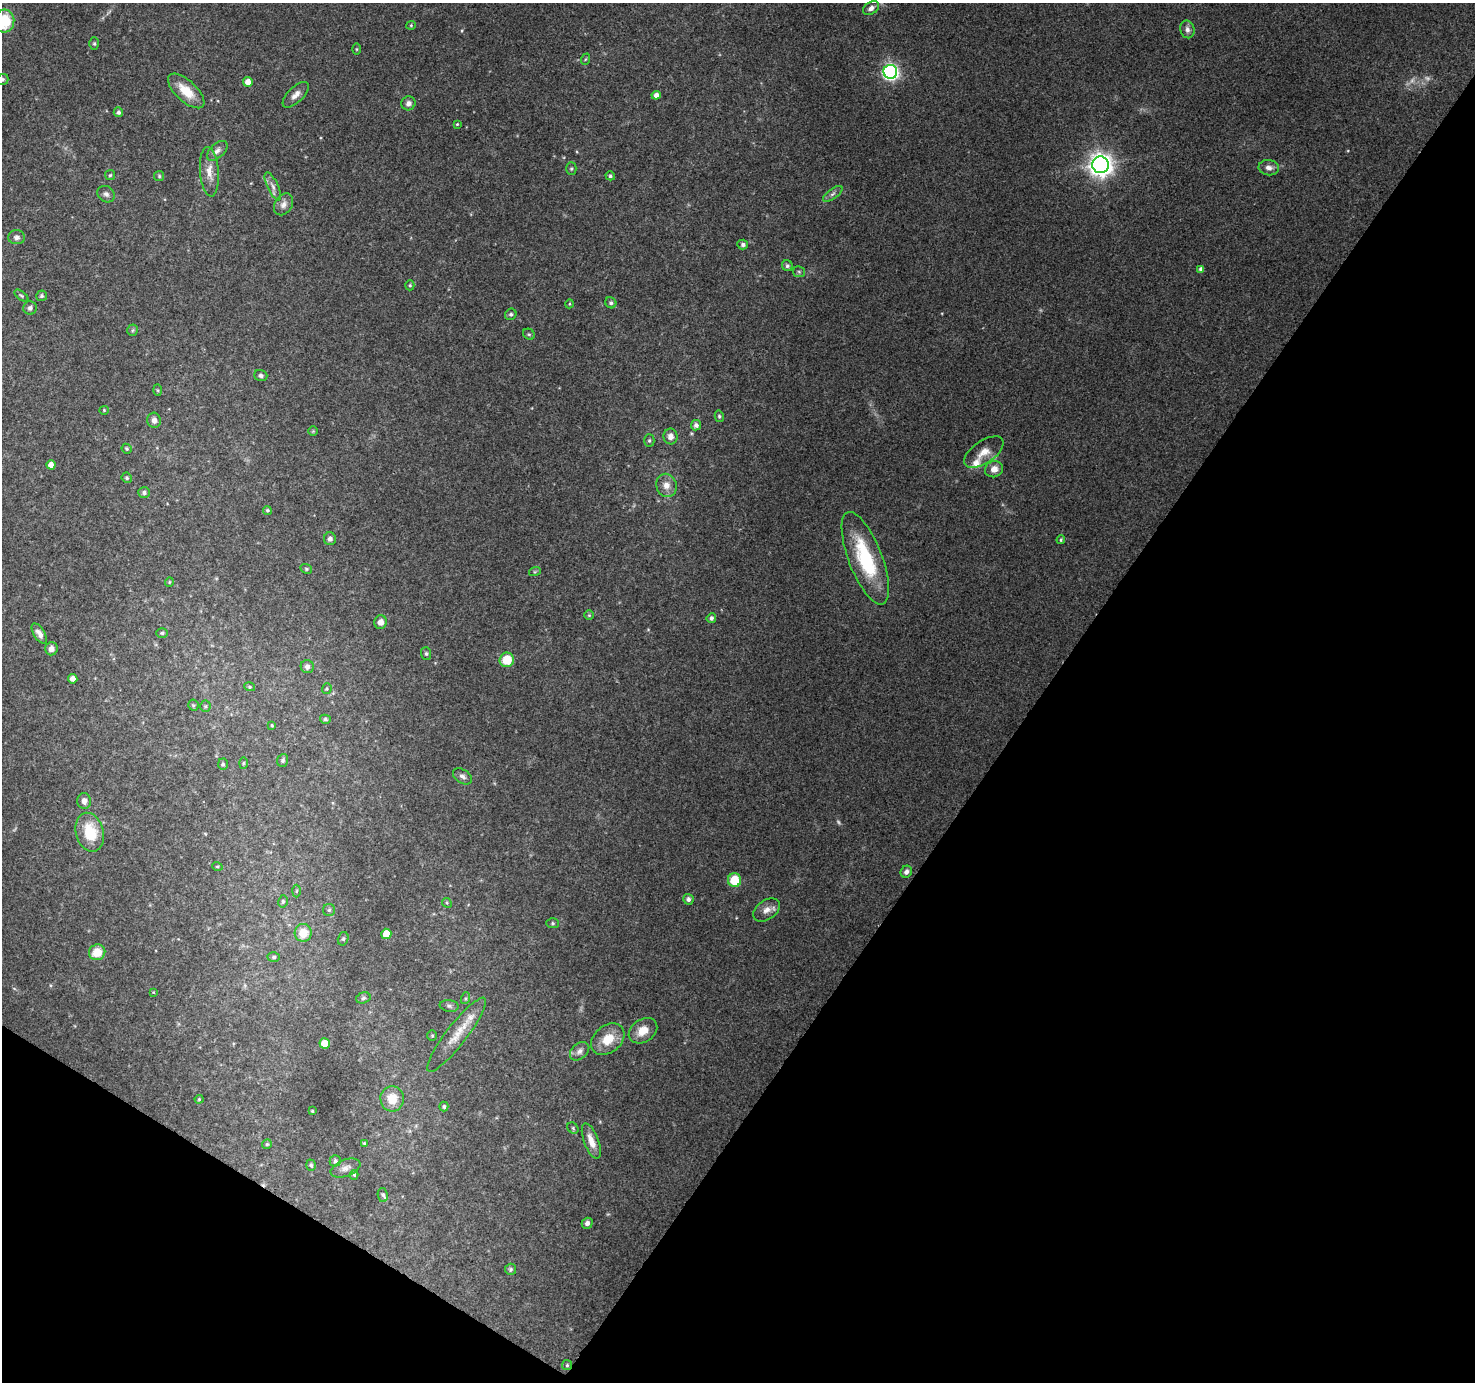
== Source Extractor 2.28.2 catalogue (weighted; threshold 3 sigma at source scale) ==
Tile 15 of 4 x 4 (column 3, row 4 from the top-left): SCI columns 2948-4420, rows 186-1565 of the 5899 x 5962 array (HDU 1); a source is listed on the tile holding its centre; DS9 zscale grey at full resolution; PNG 1477 x 1384 px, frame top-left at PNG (2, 3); each listed source drawn as its Kron ellipse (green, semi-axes under 4 px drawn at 4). Shown black and unused: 34% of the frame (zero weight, under 3 of 4 exposures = <1% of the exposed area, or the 3 px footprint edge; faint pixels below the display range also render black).
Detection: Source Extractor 2.28.2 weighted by HDU 2 'WHT'; one run over the whole footprint, this tile lists its part. Background 0.149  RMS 0.0073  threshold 0.0331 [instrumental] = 3 sigma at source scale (4.5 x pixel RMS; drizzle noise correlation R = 1.50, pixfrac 1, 0.0396/0.0396 arcsec/px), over >= 5 px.
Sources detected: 135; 3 too faint to see at this stretch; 1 cosmic-ray / hot-pixel residue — neither listed nor drawn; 3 inside a brighter listed object's ellipse — not listed separately; the other 128 listed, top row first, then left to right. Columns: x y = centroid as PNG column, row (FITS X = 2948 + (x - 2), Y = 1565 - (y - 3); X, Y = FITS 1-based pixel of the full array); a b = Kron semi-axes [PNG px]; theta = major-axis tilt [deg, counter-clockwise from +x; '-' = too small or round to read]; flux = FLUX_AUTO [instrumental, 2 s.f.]
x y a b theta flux
871 8 9 6 31 3.4
4 21 11 10 - 29
411 25 4 4 - 0.88
1187 29 9 7 -77 3.2
94 43 6 5 - 1.2
356 49 5 3 - 0.8
586 59 6 3 69 0.88
890 72 7 7 - 230
2 79 6 5 - 1.4
248 82 5 4 - 7
186 91 23 10 -43 15
296 95 16 7 44 5.2
656 95 4 4 - 4.3
408 103 7 7 - 3.2
118 112 5 4 - 2.1
457 124 4 3 - 0.7
217 151 12 7 42 3.6
1100 165 8 8 - 660
1269 168 10 7 -8 4.2
571 169 6 5 - 1.3
209 172 25 9 -85 8.9
110 175 5 5 - 1
159 176 5 5 - 1
610 176 5 4 - 1.2
273 186 15 5 -65 3.7
106 194 9 7 -37 3
833 194 11 5 36 2.5
284 204 12 8 58 4.2
17 237 8 7 - 2.7
743 245 5 5 - 1.9
787 266 5 5 - 1.8
1201 269 4 4 - 2.9
799 272 6 5 - 1.4
410 285 5 4 - 1.1
21 296 8 4 -39 1.2
42 296 5 5 - 1.5
611 303 6 5 - 1.6
569 304 4 3 - 0.66
30 308 7 6 - 2.4
511 314 6 5 - 1.6
133 330 6 5 - 1.2
529 334 6 5 - 1.3
261 375 7 5 -20 1.8
158 390 6 4 -88 0.82
104 410 4 4 - 0.77
719 416 6 4 -76 1.1
154 420 8 7 - 3.6
696 425 5 5 - 2.8
313 431 5 5 - 0.89
671 436 8 7 - 4.4
649 441 6 5 - 1.3
127 449 5 4 - 1.3
984 452 22 11 34 9.3
51 465 4 4 - 6.3
994 469 9 8 - 6.4
127 478 5 5 - 1.2
666 485 12 10 -70 6.5
144 493 6 5 - 1.9
267 510 4 4 - 1.2
330 539 6 6 - 2.6
1061 540 4 3 - 0.92
865 558 49 16 -69 57
306 569 6 4 -22 1.1
535 571 6 4 19 1
169 582 5 4 - 0.86
589 615 5 5 - 0.91
711 618 5 4 - 1.8
381 622 7 6 - 4.4
39 633 11 5 -58 4.3
162 633 5 5 - 1.4
51 649 7 6 - 3.5
426 654 6 5 - 1.4
507 660 7 7 - 17
307 667 6 6 - 3
73 679 4 4 - 4.9
250 687 5 3 - 0.83
327 689 5 5 - 1.1
193 705 5 5 - 1.1
205 706 5 5 - 1.2
325 719 5 4 - 1.3
272 725 4 3 - 0.86
283 760 6 5 - 1.5
243 763 6 4 88 0.99
223 764 6 5 - 1.3
462 776 10 6 -34 3.1
84 801 8 7 - 3.3
90 832 20 14 -74 23
217 866 5 3 - 0.67
906 872 6 5 - 2.8
734 880 7 6 - 20
296 891 6 4 88 1.1
688 899 5 5 - 2.6
283 901 6 5 - 1.4
447 903 5 4 - 1.1
329 910 6 6 - 1.4
767 910 15 9 34 5.9
553 923 6 5 - 1.2
303 933 9 8 - 13
386 934 5 5 - 15
343 939 7 5 75 1.4
97 952 8 7 - 13
274 957 6 5 - 1.5
153 992 4 3 - 0.58
363 998 7 5 18 1.8
466 998 6 4 71 1.2
449 1006 9 6 -8 2.1
643 1031 15 11 34 11
457 1035 46 10 52 16
432 1036 5 4 - 0.99
608 1039 19 13 40 16
325 1044 5 5 - 14
580 1051 11 7 41 3.6
199 1099 4 4 - 0.87
392 1099 13 11 -85 13
444 1106 5 4 - 1.3
312 1111 3 3 - 0.69
573 1128 6 5 - 1.3
591 1141 19 7 -69 7.9
364 1143 4 3 - 0.87
267 1144 5 5 - 0.99
335 1161 6 5 - 2
311 1165 6 4 -72 1.4
345 1168 15 8 21 4.7
354 1175 5 4 - 1.1
383 1195 7 5 -80 1.5
587 1223 5 5 - 3.3
511 1269 5 5 - 1.4
567 1365 5 5 - 1.1
Isophote crosses this tile's border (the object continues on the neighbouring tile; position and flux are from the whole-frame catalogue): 2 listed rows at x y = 4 21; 2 79